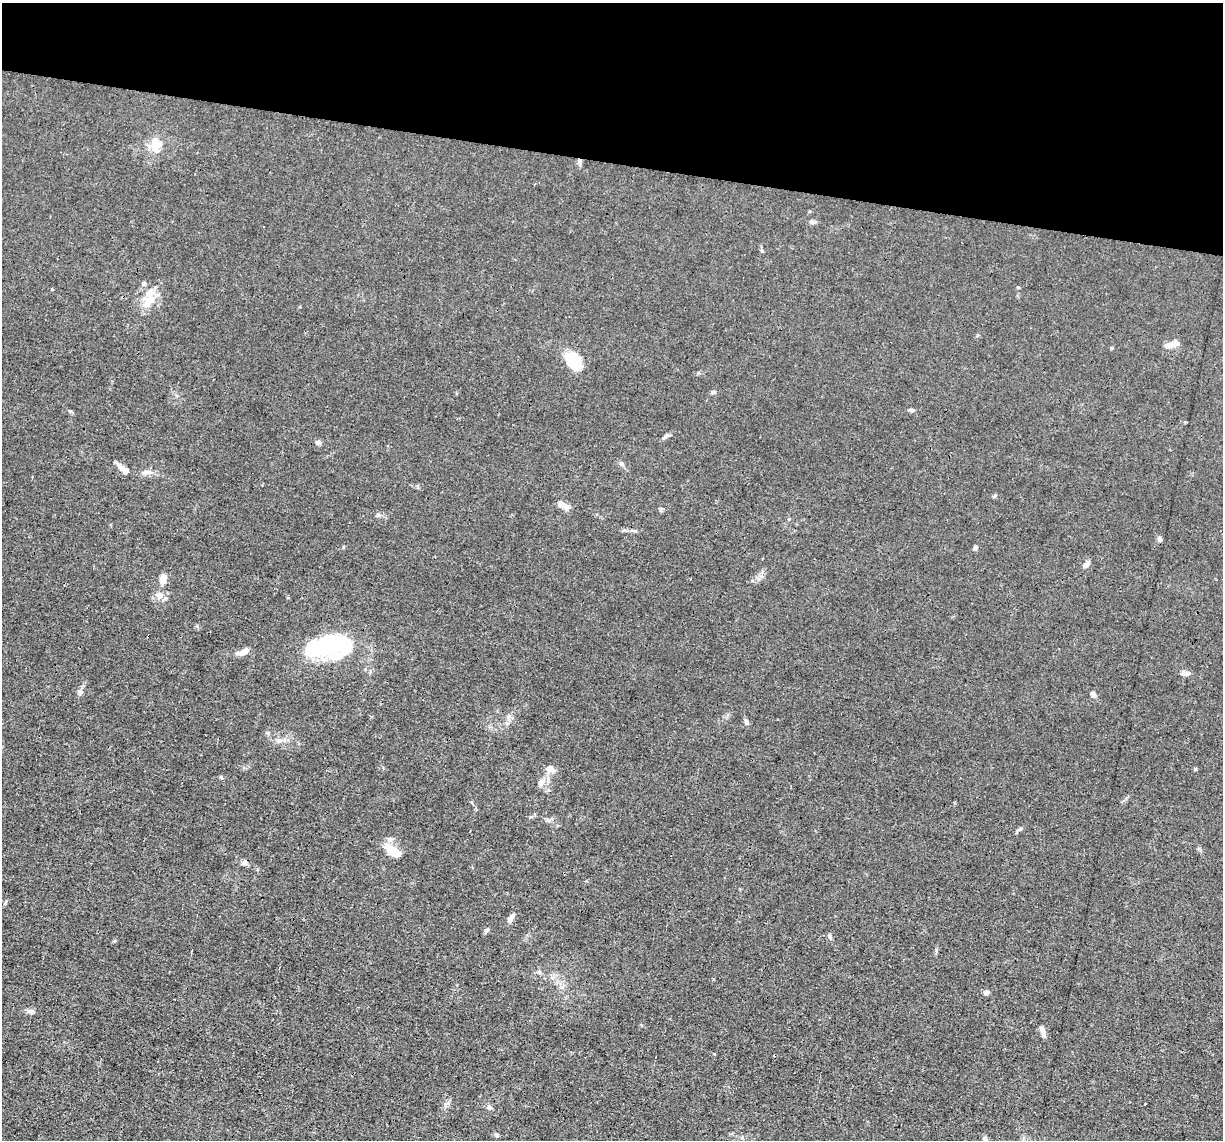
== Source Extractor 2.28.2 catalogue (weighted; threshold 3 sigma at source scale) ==
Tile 2 of 4 x 4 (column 2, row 1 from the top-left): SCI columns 1221-2441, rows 3650-4787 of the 4882 x 4908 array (HDU 1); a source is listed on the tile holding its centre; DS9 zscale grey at full resolution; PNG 1225 x 1142 px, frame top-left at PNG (2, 3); no overlay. Shown black and unused: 14% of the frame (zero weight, under 3 of 4 exposures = <1% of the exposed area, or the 3 px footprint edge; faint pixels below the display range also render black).
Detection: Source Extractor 2.28.2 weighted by HDU 2 'WHT'; one run over the whole footprint, this tile lists its part. Background 0.012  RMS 0.003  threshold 0.0136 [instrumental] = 3 sigma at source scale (4.5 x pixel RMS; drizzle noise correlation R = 1.50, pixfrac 1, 0.05/0.05 arcsec/px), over >= 5 px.
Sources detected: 55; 4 inside a brighter object's white glare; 2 cosmic-ray / hot-pixel residue — not listed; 5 inside a brighter listed object's ellipse — not listed separately; the other 44 listed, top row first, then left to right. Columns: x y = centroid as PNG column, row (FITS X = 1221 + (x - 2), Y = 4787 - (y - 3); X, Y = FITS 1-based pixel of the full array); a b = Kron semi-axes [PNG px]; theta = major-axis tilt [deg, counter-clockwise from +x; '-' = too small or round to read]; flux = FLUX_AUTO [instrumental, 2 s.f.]
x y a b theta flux
156 144 18 14 90 4.9
580 161 8 6 75 0.91
812 222 7 4 -45 0.6
762 251 5 4 - 0.41
144 283 6 5 - 0.75
51 289 3 3 - 0.67
150 300 13 10 10 3.3
1170 345 15 7 16 2.4
574 362 17 12 -58 12
713 392 5 5 - 0.52
912 410 7 4 -25 0.57
666 436 8 5 37 0.72
318 442 7 6 - 0.85
120 466 13 9 -41 1.6
566 507 8 7 - 1.6
378 515 6 6 - 0.6
1159 539 7 6 - 0.69
975 548 6 5 - 0.51
1086 564 11 6 42 1.1
163 579 15 8 88 2
160 595 8 8 - 1.5
331 645 32 17 -39 15
243 652 16 6 26 1.9
1183 673 11 7 -16 1
80 692 9 7 87 0.96
1093 694 7 5 -56 1.2
746 721 8 5 -79 0.74
279 740 6 6 - 0.85
550 769 11 9 -12 1.9
1195 769 6 3 72 0.28
221 777 5 4 - 0.38
541 782 12 8 59 1.9
392 851 22 9 -39 4.9
244 863 7 6 - 1.1
510 918 12 7 53 1.2
486 930 7 5 17 0.6
830 937 8 5 -81 0.66
986 992 7 5 31 0.95
31 1011 10 6 -12 1
1042 1031 13 5 -71 1.4
714 1054 3 3 - 0.54
489 1108 7 6 - 0.82
496 1135 6 5 - 0.75
985 1139 10 5 -54 0.85
Overlapping masked pixels (flux is a lower limit): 1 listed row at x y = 580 161
Isophote crosses this tile's border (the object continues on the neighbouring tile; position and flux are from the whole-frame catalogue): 1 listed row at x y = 985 1139